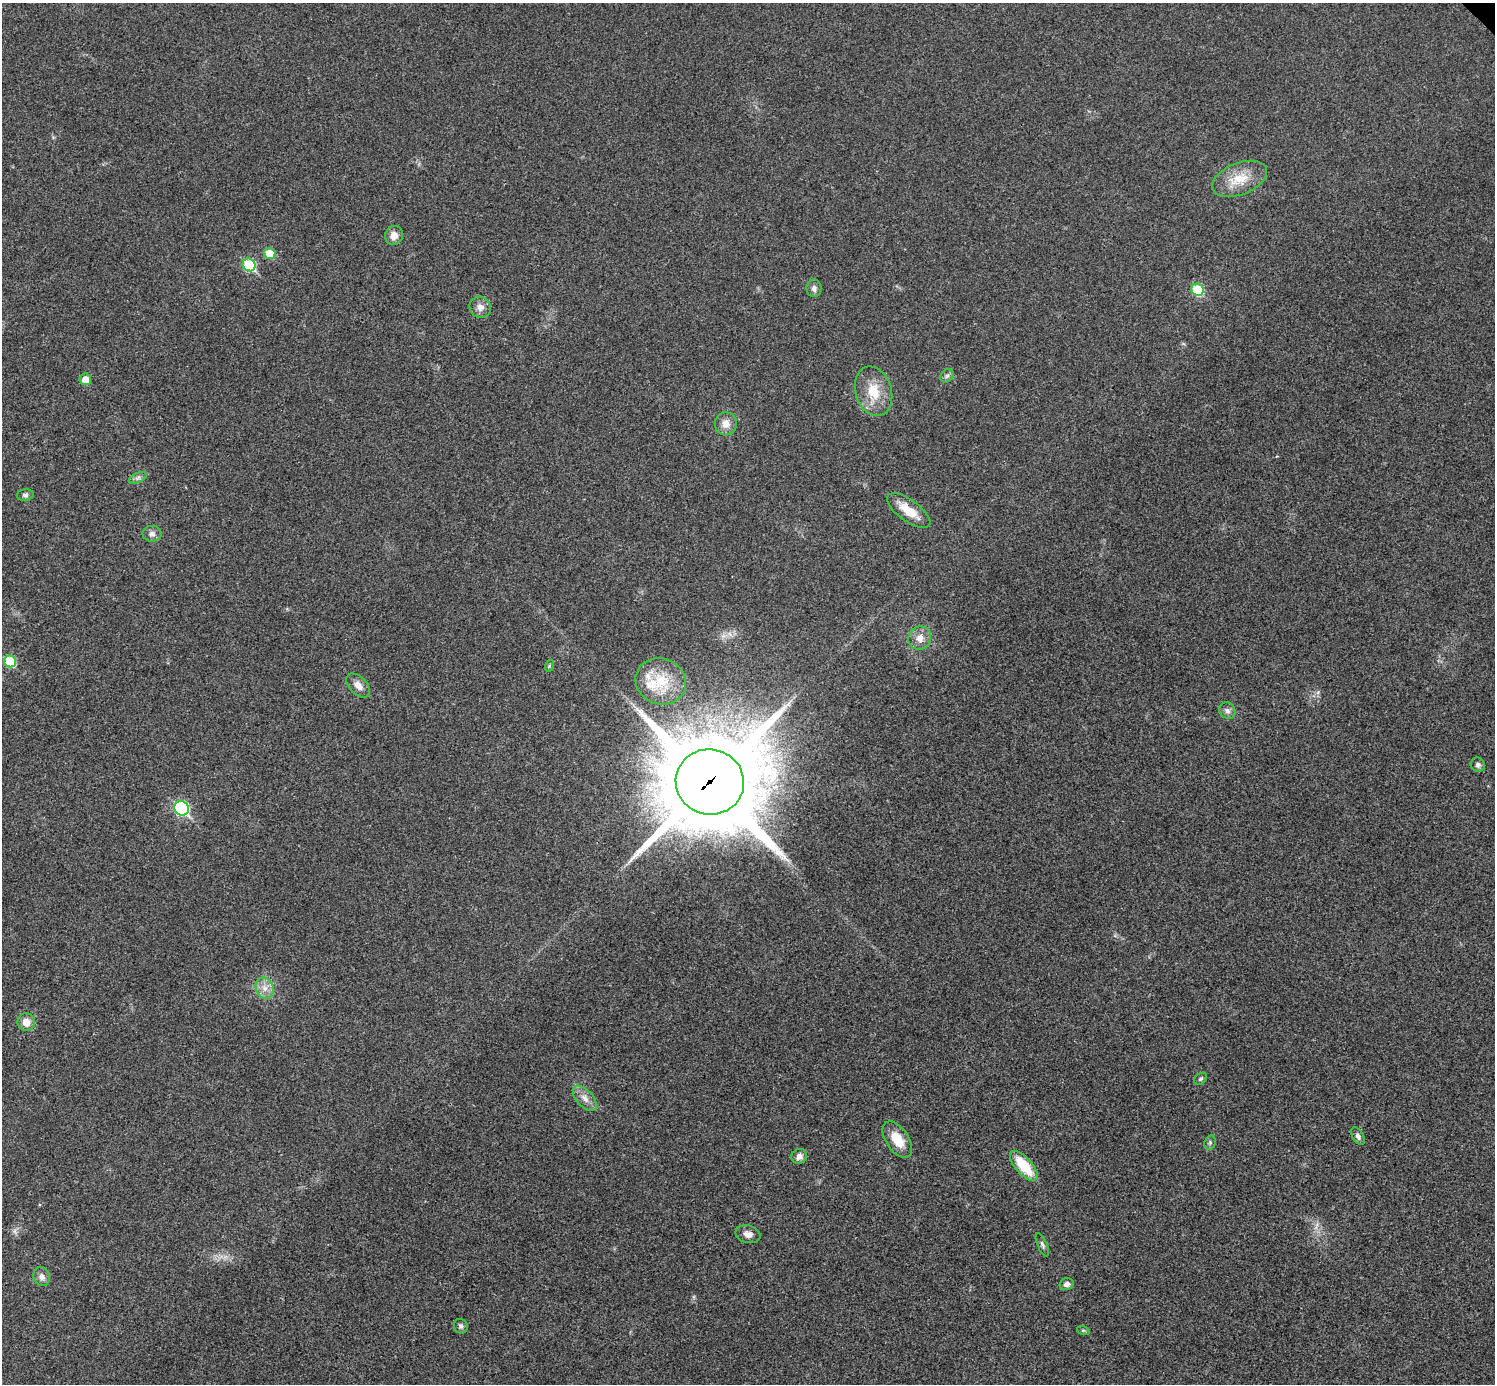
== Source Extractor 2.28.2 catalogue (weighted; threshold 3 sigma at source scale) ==
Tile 7 of 4 x 4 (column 3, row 2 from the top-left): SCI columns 2994-4486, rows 3063-4444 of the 5983 x 5983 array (HDU 1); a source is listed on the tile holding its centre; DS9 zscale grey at full resolution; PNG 1497 x 1386 px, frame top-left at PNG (2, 3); each listed source drawn as its Kron ellipse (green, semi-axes under 4 px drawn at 4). Shown black and unused: <1% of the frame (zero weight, under 3 of 4 exposures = <1% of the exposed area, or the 3 px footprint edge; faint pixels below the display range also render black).
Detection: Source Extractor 2.28.2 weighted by HDU 2 'WHT'; one run over the whole footprint, this tile lists its part. Background 0.0219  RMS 0.0055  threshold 0.0249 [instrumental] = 3 sigma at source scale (4.5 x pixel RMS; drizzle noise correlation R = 1.50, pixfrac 1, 0.05/0.05 arcsec/px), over >= 5 px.
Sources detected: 41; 2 inside a brighter listed object's ellipse — not listed separately; the other 39 listed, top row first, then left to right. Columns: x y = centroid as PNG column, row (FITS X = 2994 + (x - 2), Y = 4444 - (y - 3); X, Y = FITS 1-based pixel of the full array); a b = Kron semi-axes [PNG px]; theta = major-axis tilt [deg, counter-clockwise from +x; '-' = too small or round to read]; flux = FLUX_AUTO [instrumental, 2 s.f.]
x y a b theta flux
1239 179 29 16 21 13
394 235 9 9 - 4.3
270 253 6 5 - 12
249 265 7 6 - 38
814 288 9 7 89 2.4
1198 290 6 6 - 24
480 307 11 10 - 3.6
947 376 7 6 - 1.3
85 379 6 5 - 5.9
874 391 25 18 -72 14
726 424 11 11 - 4.9
138 478 9 5 24 1.6
25 495 8 5 6 1.4
909 511 25 10 -36 11
152 534 9 8 - 2.4
920 638 12 11 - 5
10 661 6 5 - 26
549 666 6 3 72 0.59
661 681 25 23 -21 20
358 685 14 8 -46 4.1
1227 711 8 7 - 2.1
1478 765 7 7 - 1.7
710 782 34 32 -12 10000
182 808 8 7 - 72
265 988 11 9 -70 4.3
26 1022 9 8 - 4.9
1201 1079 7 5 38 1.1
585 1098 15 8 -48 4.2
1358 1136 10 5 -59 1.8
897 1140 20 11 -56 11
1210 1143 7 5 70 1.2
799 1156 8 7 - 2.9
1024 1166 18 8 -49 20
748 1234 13 8 -14 3.2
1042 1245 12 4 -67 1.4
41 1276 10 8 -72 2.9
1067 1284 7 5 21 2.2
461 1326 7 6 - 1.5
1083 1330 6 4 -18 0.74
Overlapping masked pixels (flux is a lower limit): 1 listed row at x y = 710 782